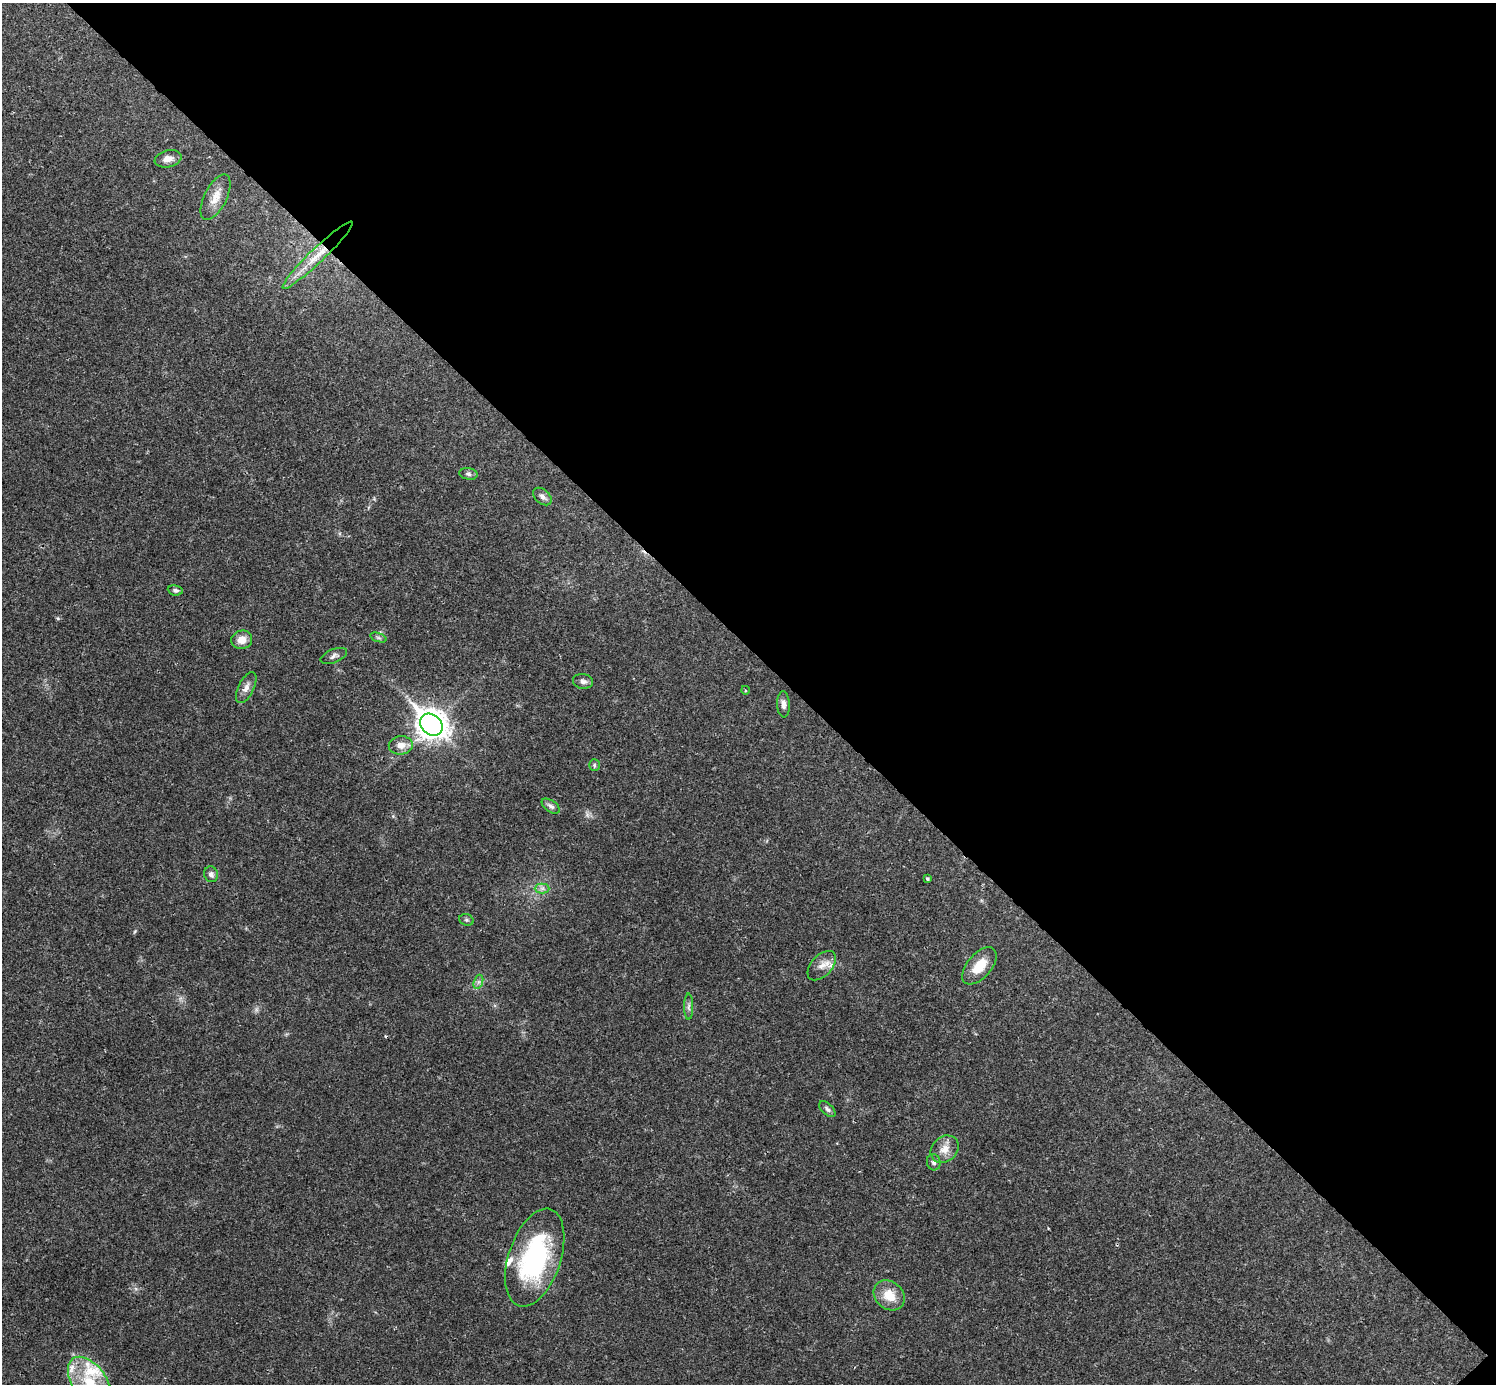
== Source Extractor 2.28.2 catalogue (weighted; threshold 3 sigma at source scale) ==
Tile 8 of 4 x 4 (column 4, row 2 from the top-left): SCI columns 4485-5978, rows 2920-4301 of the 5981 x 5981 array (HDU 1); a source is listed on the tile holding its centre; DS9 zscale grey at full resolution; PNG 1498 x 1386 px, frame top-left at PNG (2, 3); each listed source drawn as its Kron ellipse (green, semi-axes under 4 px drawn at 4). Shown black and unused: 47% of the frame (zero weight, under 3 of 4 exposures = <1% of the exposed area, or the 3 px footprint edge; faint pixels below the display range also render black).
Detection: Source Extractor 2.28.2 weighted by HDU 2 'WHT'; one run over the whole footprint, this tile lists its part. Background 0.0208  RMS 0.0022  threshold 0.0101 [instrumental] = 3 sigma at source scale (4.5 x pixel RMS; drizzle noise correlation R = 1.50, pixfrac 1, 0.05/0.05 arcsec/px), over >= 5 px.
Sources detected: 35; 1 cosmic-ray / hot-pixel residue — neither listed nor drawn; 3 inside a brighter listed object's ellipse — not listed separately; the other 31 listed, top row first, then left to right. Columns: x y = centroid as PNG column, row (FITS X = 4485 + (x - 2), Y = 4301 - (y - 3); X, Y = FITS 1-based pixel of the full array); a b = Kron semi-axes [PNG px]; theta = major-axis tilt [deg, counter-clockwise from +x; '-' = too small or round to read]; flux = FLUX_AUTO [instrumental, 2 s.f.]
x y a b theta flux
168 159 13 8 14 1.7
216 197 25 11 63 3.1
317 255 48 7 44 5.3
468 474 9 5 -9 0.54
542 496 10 7 -41 0.88
175 590 7 5 -7 0.51
378 638 8 3 -19 0.44
242 640 10 9 - 2.6
334 656 14 6 22 0.85
583 681 10 7 -9 0.92
246 688 17 7 63 1.4
745 690 4 3 - 0.23
783 704 13 6 -87 1.1
431 725 12 10 -43 300
401 745 12 9 7 2
594 765 6 5 - 0.37
551 806 10 5 -34 0.74
211 874 8 7 - 0.88
928 879 4 3 - 0.34
542 888 7 5 0 0.72
466 920 7 5 -19 0.43
822 966 18 10 47 2.1
979 966 22 12 49 4.5
478 982 7 4 71 0.52
689 1007 13 4 90 0.74
827 1109 10 5 -43 0.68
945 1149 15 12 42 2.5
934 1162 8 6 -73 0.71
535 1258 51 26 71 33
889 1295 17 13 -41 4.4
90 1382 29 17 -54 9.3
Overlapping masked pixels (flux is a lower limit): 1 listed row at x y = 317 255
Isophote crosses this tile's border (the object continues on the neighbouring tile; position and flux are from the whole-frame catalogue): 1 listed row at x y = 90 1382